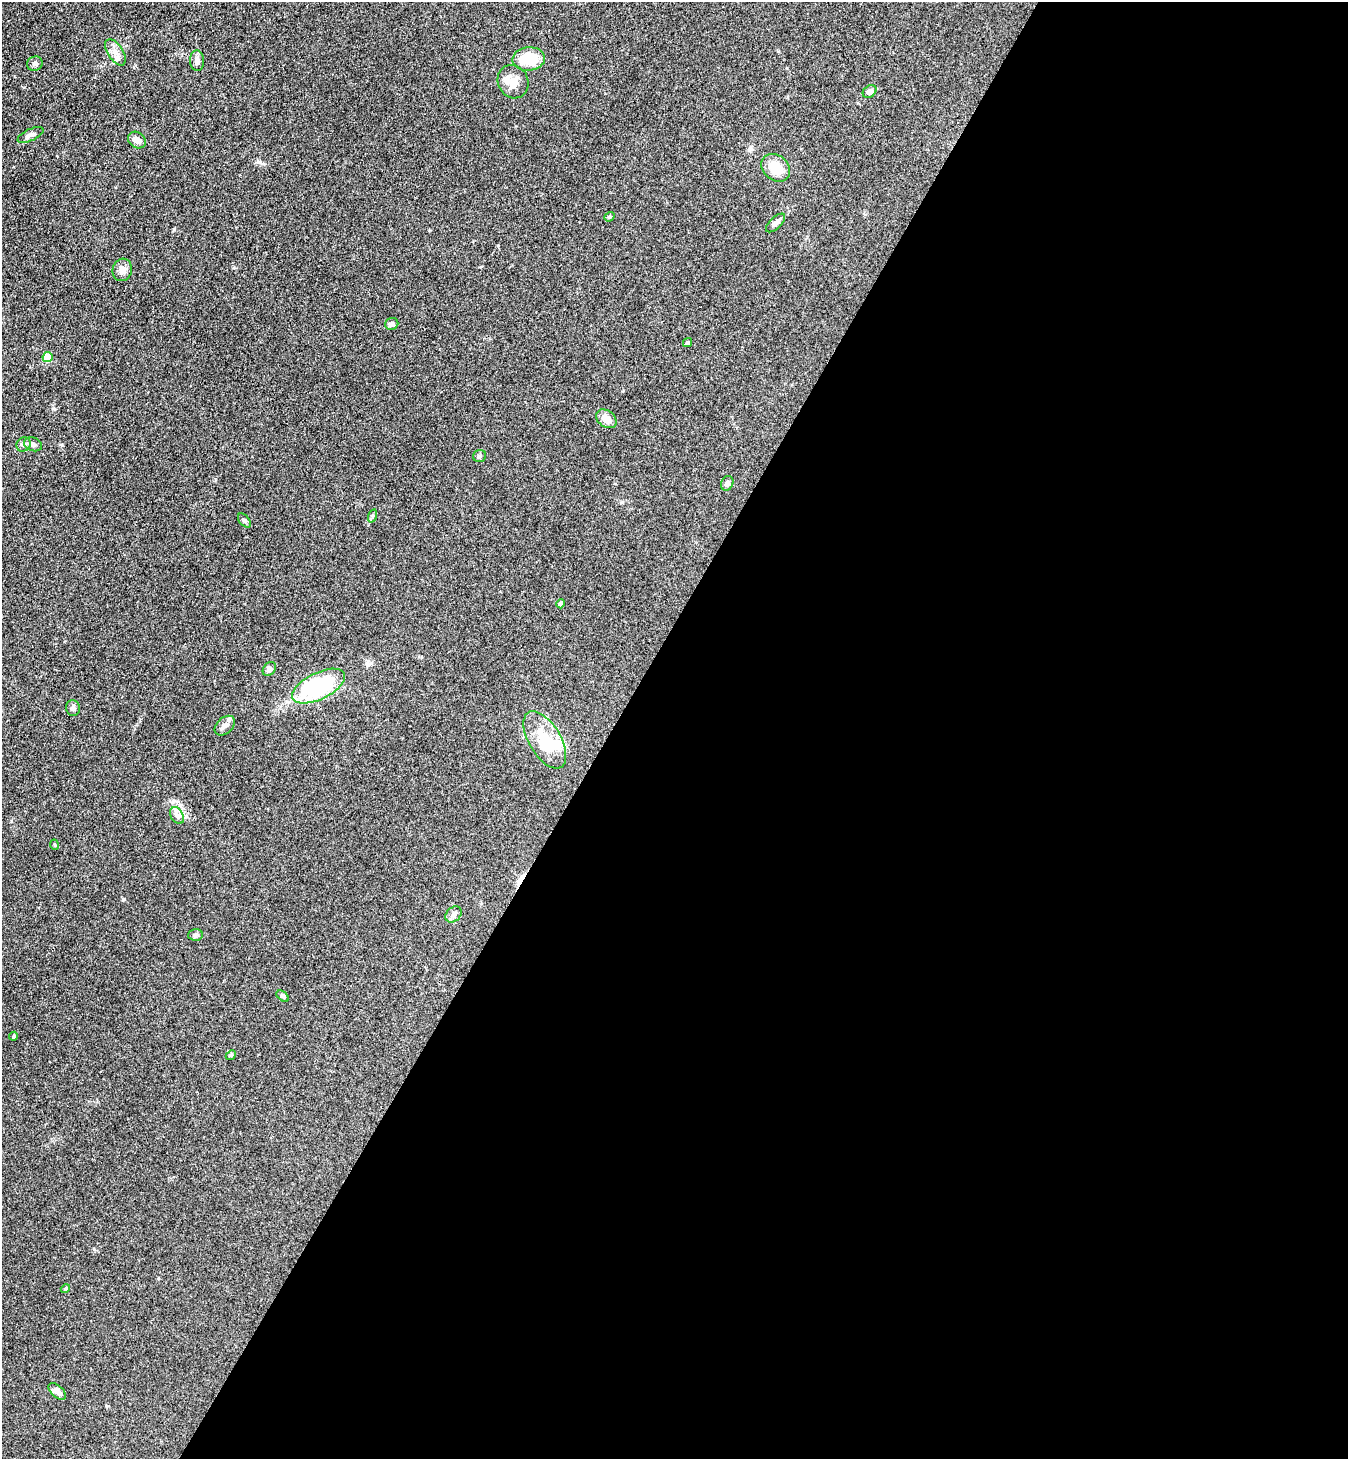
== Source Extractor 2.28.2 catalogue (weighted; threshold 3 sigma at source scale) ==
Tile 12 of 4 x 4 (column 4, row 3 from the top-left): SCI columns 4239-5584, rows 1493-2949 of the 5924 x 5902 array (HDU 1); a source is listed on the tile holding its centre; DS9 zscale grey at full resolution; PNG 1350 x 1461 px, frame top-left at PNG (2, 2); each listed source drawn as its Kron ellipse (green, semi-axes under 4 px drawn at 4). Shown black and unused: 55% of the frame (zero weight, under 3 of 4 exposures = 5% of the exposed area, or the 3 px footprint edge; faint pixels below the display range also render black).
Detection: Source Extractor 2.28.2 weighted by HDU 2 'WHT'; one run over the whole footprint, this tile lists its part. Background 0.18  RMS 0.0084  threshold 0.038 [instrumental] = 3 sigma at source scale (4.5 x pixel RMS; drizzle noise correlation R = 1.50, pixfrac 1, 0.05/0.05 arcsec/px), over >= 5 px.
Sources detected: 41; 2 inside a brighter object's white glare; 1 cosmic-ray / hot-pixel residue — neither listed nor drawn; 1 inside a brighter listed object's ellipse — not listed separately; the other 37 listed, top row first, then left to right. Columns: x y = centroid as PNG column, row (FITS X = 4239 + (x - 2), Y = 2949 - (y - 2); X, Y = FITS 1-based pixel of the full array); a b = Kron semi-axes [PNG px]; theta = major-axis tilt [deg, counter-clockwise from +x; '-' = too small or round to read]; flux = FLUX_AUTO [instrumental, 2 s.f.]
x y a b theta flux
115 52 15 7 -57 5.9
529 59 16 12 4 23
197 61 10 7 -88 4.1
35 64 8 7 - 2.2
513 82 17 15 -61 8.8
870 91 7 5 40 3.6
30 135 14 6 25 3.4
137 140 9 7 -36 4.7
776 168 16 12 -38 16
609 217 5 4 - 1
775 223 12 5 44 3.8
122 270 11 9 74 4.8
392 324 7 6 - 2.3
687 342 5 4 - 1.3
47 357 5 5 - 23
606 419 11 8 -37 7.6
24 444 7 6 - 2.4
33 444 9 6 -19 2.5
480 456 6 6 - 2
727 483 7 6 - 3.1
372 516 7 4 72 1.3
244 521 8 5 -51 1.5
560 604 5 4 - 2.7
269 669 8 6 51 3.2
319 686 29 13 26 89
73 708 8 7 - 2.4
225 726 12 8 43 4
545 740 32 16 -59 27
177 815 9 6 -62 3.1
55 845 5 3 - 0.79
453 914 9 7 46 3
195 935 7 6 - 1.7
283 996 7 4 -38 1.4
13 1036 5 4 - 1.1
231 1055 5 4 - 0.97
65 1289 5 4 - 1.4
57 1391 10 6 -41 5.7
Unlisted compact peaks at least as high as the median listed source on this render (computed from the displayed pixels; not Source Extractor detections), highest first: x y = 123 899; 53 408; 174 229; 94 1249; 258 162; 11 821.